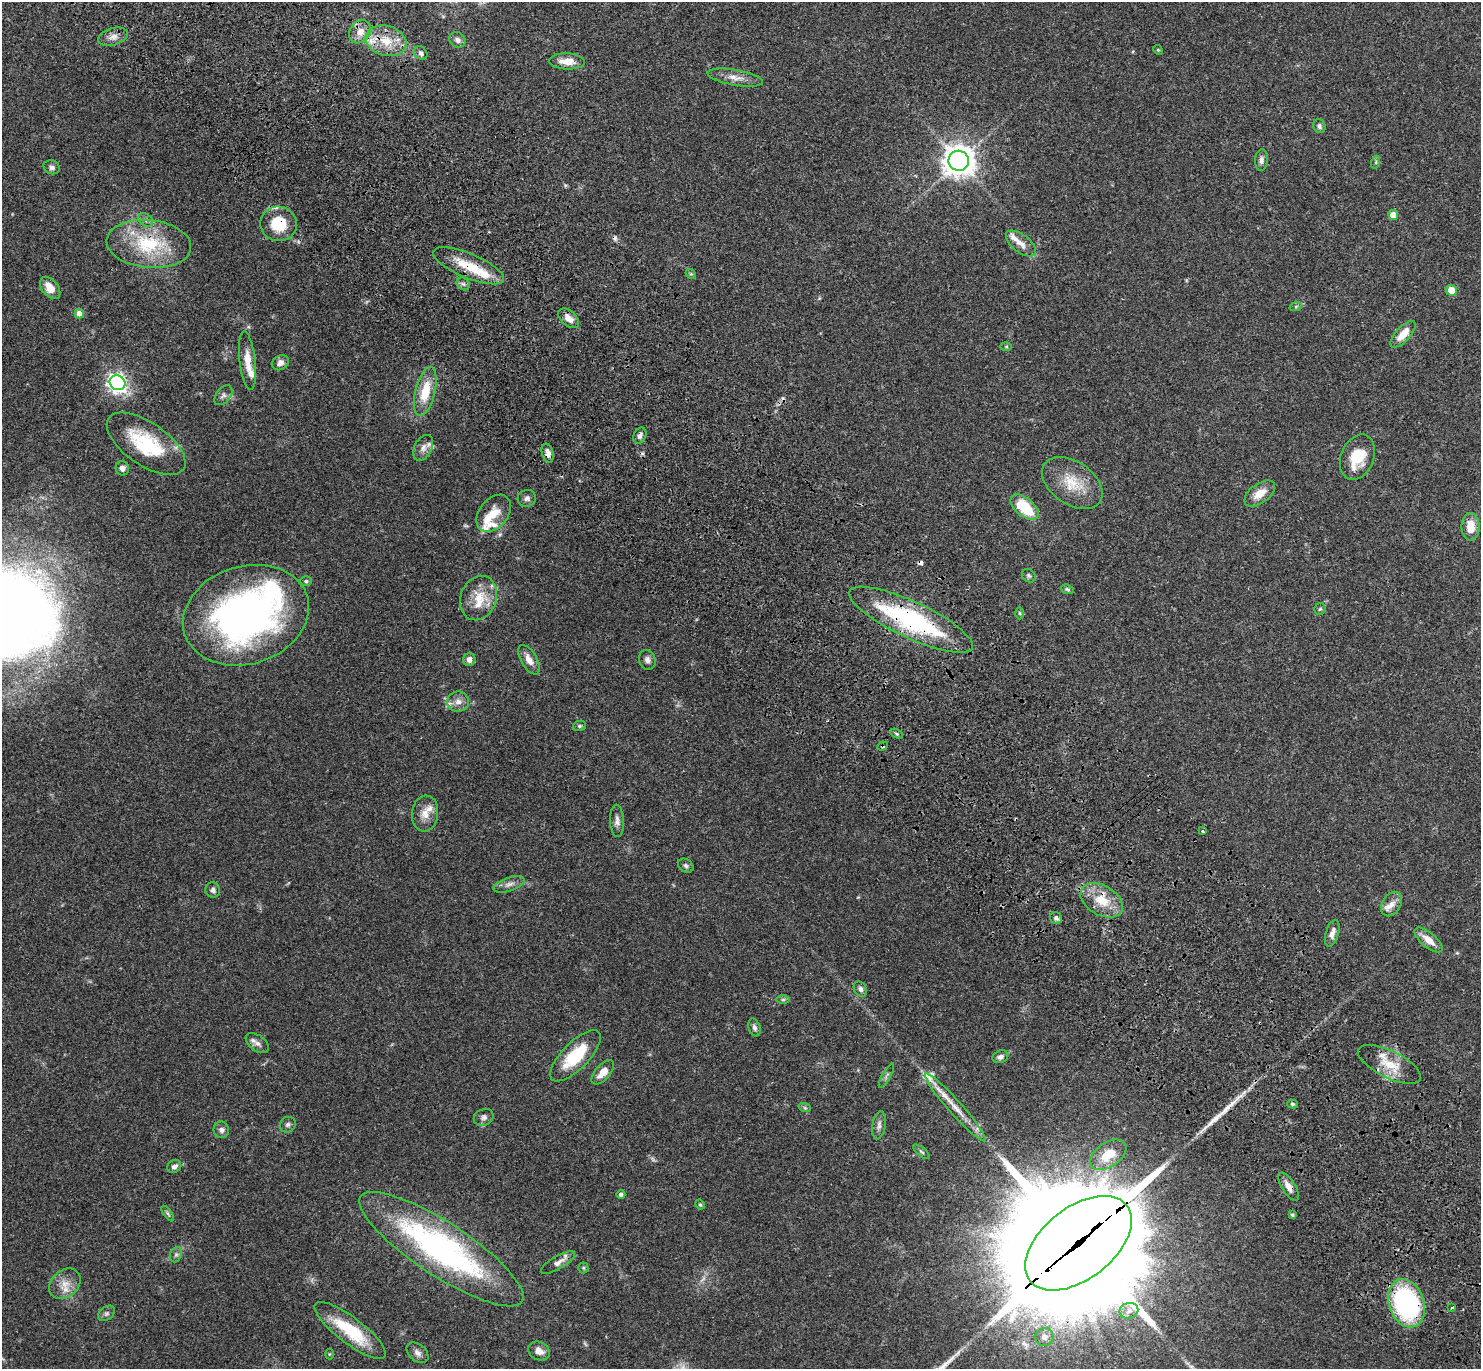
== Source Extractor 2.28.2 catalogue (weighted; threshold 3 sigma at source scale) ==
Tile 6 of 4 x 4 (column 2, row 2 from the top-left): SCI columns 1578-3056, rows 2982-4348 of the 6115 x 6103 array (HDU 1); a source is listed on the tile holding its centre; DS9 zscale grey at full resolution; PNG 1483 x 1371 px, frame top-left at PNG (2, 2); each listed source drawn as its Kron ellipse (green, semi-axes under 4 px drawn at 4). Shown black and unused: <1% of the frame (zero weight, under 3 of 4 exposures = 6% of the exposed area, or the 3 px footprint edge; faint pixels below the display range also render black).
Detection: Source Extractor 2.28.2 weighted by HDU 2 'WHT'; one run over the whole footprint, this tile lists its part. Background 0.0501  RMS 0.0056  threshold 0.0252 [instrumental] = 3 sigma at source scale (4.5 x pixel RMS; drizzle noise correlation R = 1.50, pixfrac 1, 0.05/0.05 arcsec/px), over >= 5 px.
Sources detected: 135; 2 too faint to see at this stretch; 4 cosmic-ray / hot-pixel residue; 1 long thin detection or spike segment (spike, bleed or trail) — neither listed nor drawn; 18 inside a brighter listed object's ellipse — not listed separately; the other 110 listed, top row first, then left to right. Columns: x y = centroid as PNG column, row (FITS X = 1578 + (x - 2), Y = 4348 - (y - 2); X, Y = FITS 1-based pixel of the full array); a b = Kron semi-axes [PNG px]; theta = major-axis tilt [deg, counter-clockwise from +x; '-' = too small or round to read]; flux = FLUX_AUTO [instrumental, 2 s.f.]
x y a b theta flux
360 32 12 10 51 6.1
113 37 15 8 16 3.9
458 40 9 7 -37 2.7
386 41 21 15 -16 14
1158 50 5 4 - 0.64
421 53 7 6 - 1.9
567 61 18 8 -2 7.3
735 78 28 8 -10 5.8
1319 126 7 6 - 1.6
1261 160 11 6 87 2.3
959 161 10 10 - 800
1376 162 6 4 72 0.81
52 167 8 6 -24 1.9
1393 215 5 5 - 6.5
146 220 8 6 -36 1.6
279 224 18 17 - 19
149 244 42 24 -6 37
1021 244 18 8 -37 4.8
468 266 38 12 -23 18
691 274 5 4 - 0.81
463 284 7 5 -43 1.4
50 288 13 8 -50 7.2
1451 290 5 5 - 8
1296 306 6 4 19 0.8
79 313 5 4 - 4.9
569 318 12 7 -42 4.4
1403 334 17 7 47 8.2
1006 347 6 4 0 0.67
247 361 29 8 -83 8.1
280 363 9 7 29 2.8
117 383 8 7 - 280
425 392 25 10 76 16
223 395 11 7 52 2.2
640 436 8 6 62 2.1
146 444 45 21 -34 35
423 448 14 8 62 3.5
548 453 10 5 -74 3.4
1357 457 23 16 68 17
122 468 7 6 - 2.5
1072 483 34 21 -35 18
1260 494 18 9 37 7.5
527 498 9 8 - 2.4
1024 507 17 9 -41 24
494 513 21 14 51 9.7
1471 527 14 9 89 8.2
1029 576 7 6 - 1.3
306 581 5 5 - 1
1067 589 6 4 -21 1
478 598 23 18 69 13
1320 609 6 5 - 0.88
1020 613 6 4 -89 0.71
246 615 64 49 17 230
911 620 68 18 -25 83
469 660 6 6 - 3.2
529 660 16 8 -60 4.9
647 660 10 8 -70 2.5
458 702 11 10 - 3.9
579 726 7 5 15 1
897 734 6 4 -31 0.77
882 746 5 4 - 0.76
425 814 18 13 84 6.9
617 821 16 7 -87 2.9
1202 831 4 3 - 0.77
686 866 8 6 -34 1.5
509 884 16 6 19 3.2
213 890 8 7 - 2
1102 900 23 14 -29 14
1391 904 13 9 56 4.1
1056 918 6 5 - 1.6
1332 933 14 6 72 3.3
1428 940 17 7 -39 6.9
860 989 8 6 -58 1.7
783 999 7 4 1 0.98
754 1028 9 6 -72 1.8
257 1043 13 7 -36 2.9
575 1056 33 13 45 27
1000 1057 8 6 20 2.4
1389 1064 34 13 -26 14
603 1072 15 7 49 6.4
886 1076 14 4 61 1.4
1293 1104 5 4 - 0.89
955 1107 45 7 -48 11
805 1108 6 4 -18 0.87
484 1117 10 8 23 2.3
288 1125 8 7 - 1.7
879 1125 14 6 81 2.5
221 1130 8 7 - 2.1
922 1152 10 3 -40 1
1108 1155 20 12 34 13
174 1166 7 6 - 2.3
1289 1187 16 6 -58 4.3
621 1195 4 4 - 1.4
700 1205 5 3 - 0.75
168 1213 9 4 -55 0.98
1292 1215 4 3 - 1.6
1079 1243 61 36 38 31000
441 1249 96 26 -33 160
176 1255 8 6 68 1.4
558 1262 19 6 30 3.6
583 1268 5 5 - 0.72
65 1284 17 13 42 7.3
1407 1303 25 17 -71 85
1452 1308 3 3 - 1.1
1129 1311 9 7 19 3.6
106 1313 9 6 38 1.6
350 1330 44 13 -37 28
1044 1337 9 9 - 3.3
539 1351 11 9 -29 4.6
417 1353 12 8 -40 2.9
329 1354 5 3 - 0.5
Overlapping masked pixels (flux is a lower limit): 11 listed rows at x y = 279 224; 149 244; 468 266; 548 453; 911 620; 882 746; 1102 900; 1289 1187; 1079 1243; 441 1249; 1407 1303